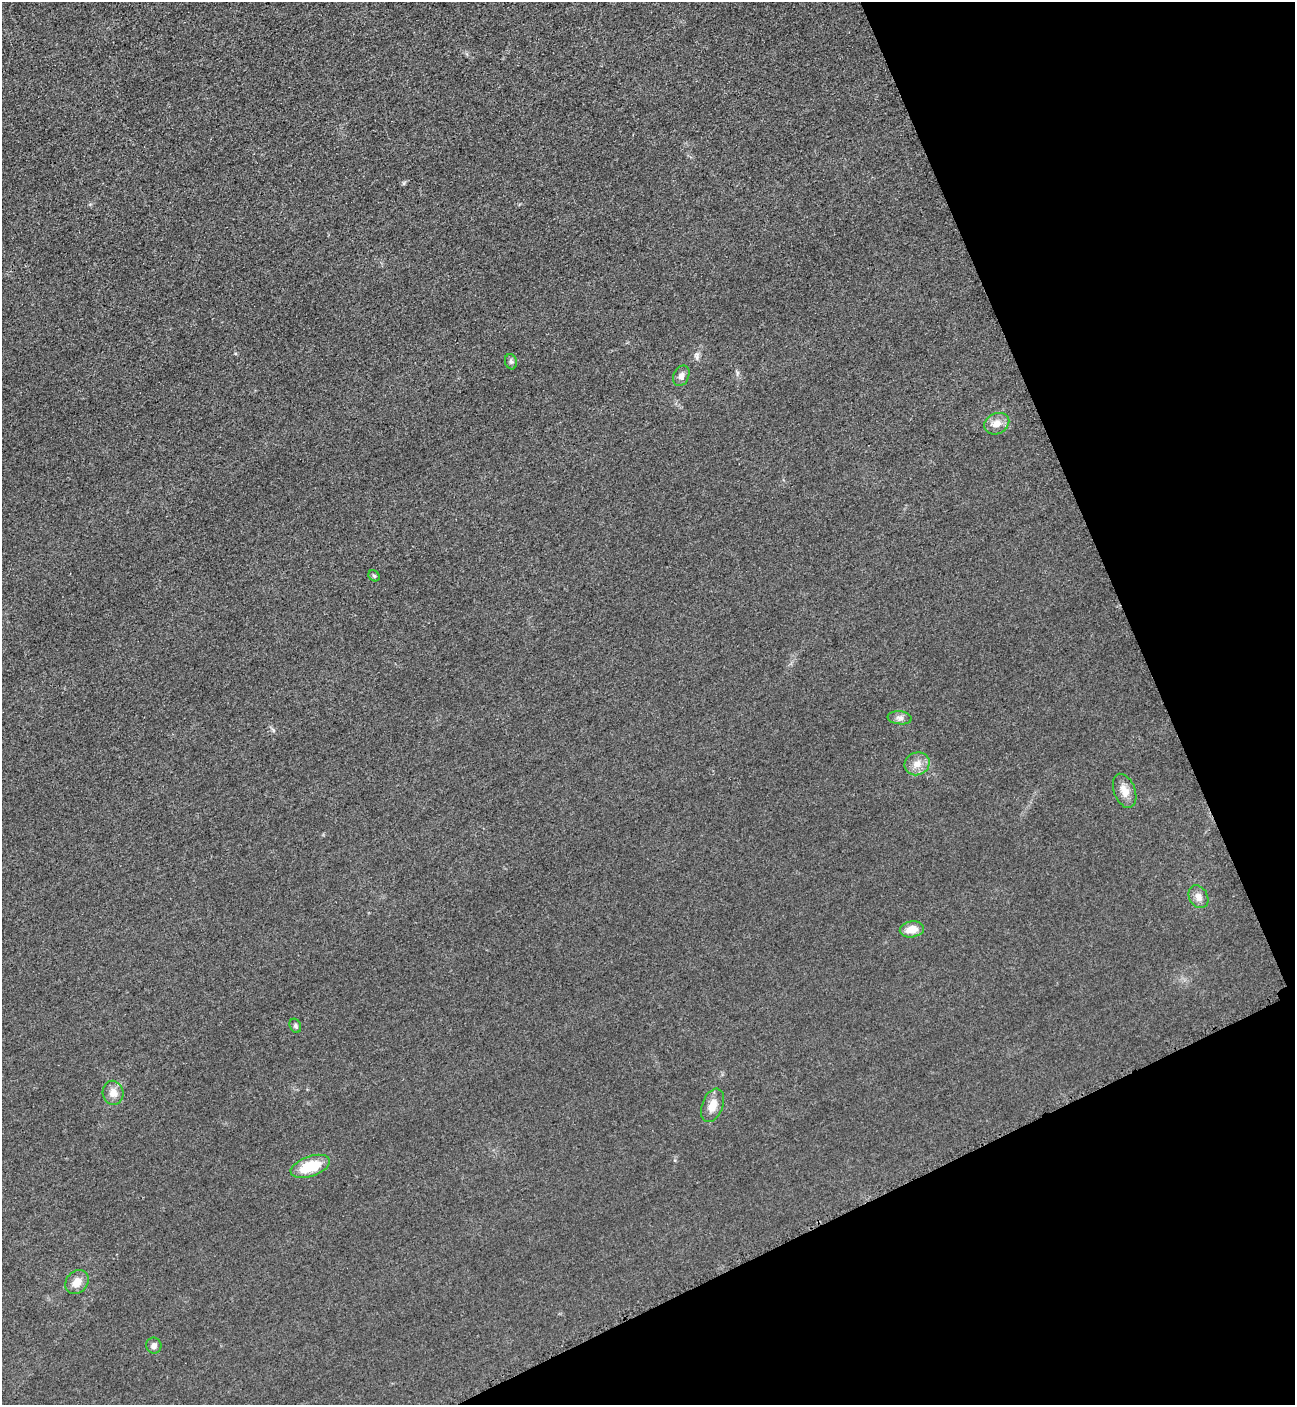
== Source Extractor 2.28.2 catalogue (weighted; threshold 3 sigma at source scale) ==
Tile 12 of 4 x 4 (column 4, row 3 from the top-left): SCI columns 4181-5473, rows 1470-2872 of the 5669 x 5701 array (HDU 1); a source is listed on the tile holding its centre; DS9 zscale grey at full resolution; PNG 1297 x 1407 px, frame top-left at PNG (2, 2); each listed source drawn as its Kron ellipse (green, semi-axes under 4 px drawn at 4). Shown black and unused: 22% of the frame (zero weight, under 3 of 5 exposures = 4% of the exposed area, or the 3 px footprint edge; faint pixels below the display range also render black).
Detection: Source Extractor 2.28.2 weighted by HDU 2 'WHT'; one run over the whole footprint, this tile lists its part. Background 0.0193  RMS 0.0052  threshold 0.0234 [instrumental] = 3 sigma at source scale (4.5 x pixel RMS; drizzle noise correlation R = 1.50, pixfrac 1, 0.05/0.05 arcsec/px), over >= 5 px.
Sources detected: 15; all 15 listed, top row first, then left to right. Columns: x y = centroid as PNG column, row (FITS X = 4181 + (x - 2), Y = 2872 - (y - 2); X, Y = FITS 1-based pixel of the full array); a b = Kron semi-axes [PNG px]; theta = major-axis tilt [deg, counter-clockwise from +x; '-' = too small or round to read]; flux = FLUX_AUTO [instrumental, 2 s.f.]
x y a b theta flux
511 362 8 6 -72 1.2
681 376 11 7 65 2.2
997 424 13 10 26 4.5
374 576 6 5 - 0.8
900 718 12 6 -6 2.1
917 764 13 11 23 4.7
1125 791 18 10 -69 4.9
1198 897 12 9 -60 3.1
912 929 12 8 10 6.1
295 1026 7 5 -66 1.1
113 1093 12 10 -77 4.5
713 1105 17 10 69 5.7
310 1166 20 10 20 17
77 1282 13 10 48 4.8
154 1346 8 7 - 2.1